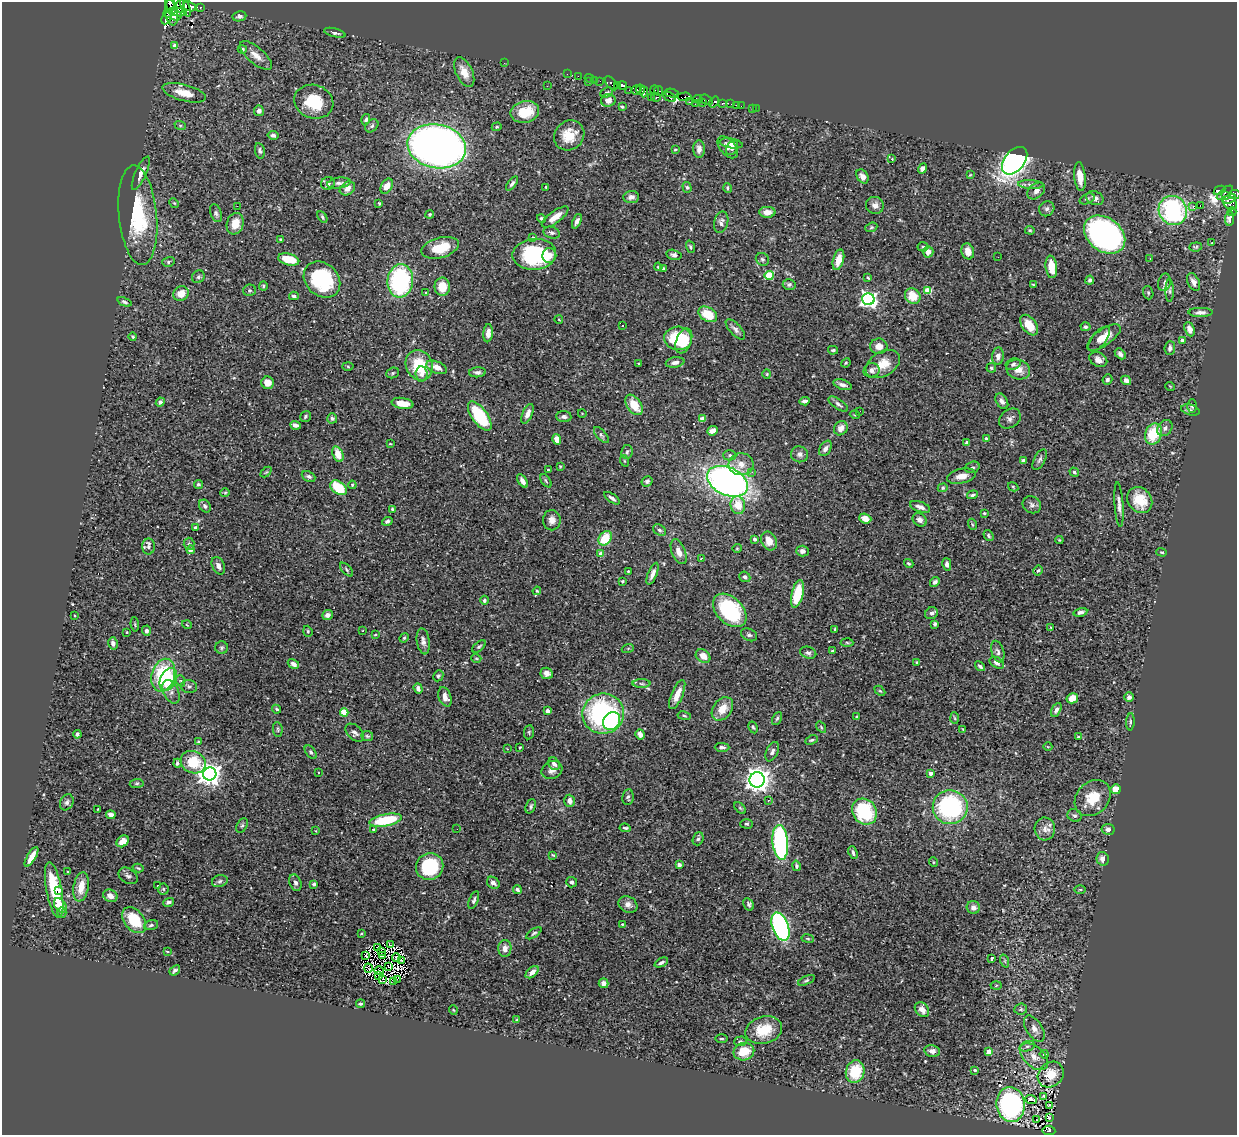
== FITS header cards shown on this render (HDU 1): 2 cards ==
NAXIS1  =                 1235
NAXIS2  =                 1133

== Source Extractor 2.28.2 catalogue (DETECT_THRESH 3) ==
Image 1235 x 1133 px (HDU 1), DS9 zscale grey, 1 PNG px = 1 image px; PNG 1239 x 1137 px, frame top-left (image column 1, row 1133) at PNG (2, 2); each listed source drawn as its Kron ellipse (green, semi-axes under 4 px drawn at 4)
Background 0.483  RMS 0.016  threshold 0.0482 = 3 sigma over >= 5 px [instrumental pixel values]
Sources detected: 525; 9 with non-positive FLUX_AUTO (blend fragments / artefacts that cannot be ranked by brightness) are neither listed nor drawn; of the other 516, the 500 brightest by FLUX_AUTO listed and drawn (16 fainter detections omitted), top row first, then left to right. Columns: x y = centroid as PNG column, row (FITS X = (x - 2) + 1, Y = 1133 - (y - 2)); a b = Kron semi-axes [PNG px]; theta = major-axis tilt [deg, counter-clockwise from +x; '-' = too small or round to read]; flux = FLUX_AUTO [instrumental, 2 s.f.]
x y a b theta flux
170 5 6 3 -64 550
180 6 7 4 81 1800
190 6 7 4 -17 2100
186 7 9 4 -70 2500
200 7 3 3 - 180
172 12 13 6 -83 1900
177 12 9 4 -7 1200
168 13 4 3 - 580
176 16 5 3 - 740
239 16 7 5 8 2.9
166 18 6 4 63 470
335 33 11 3 -15 3.2
175 46 4 4 - 9.1
242 49 4 4 - 2
256 55 20 8 -41 9.8
504 63 2 2 - 14
464 72 16 8 -64 13
567 74 2 2 - 7.3
578 76 2 2 - 7.1
589 78 4 2 - 7.9
595 81 3 3 - 38
600 81 2 2 - 3.6
588 82 3 2 - 92
611 83 8 4 -51 440
623 85 5 4 - 710
547 86 3 2 - 0.86
617 86 3 3 - 140
629 90 2 2 - 7.4
637 90 5 4 - 280
640 90 5 2 - 220
654 90 4 3 - 38
659 91 5 3 - 120
607 92 6 4 26 1.7
644 92 5 4 - 540
184 93 22 8 -15 16
671 93 7 3 -9 360
651 97 2 2 - 11
656 97 5 4 - 410
669 97 7 3 -27 490
684 97 7 4 5 780
698 99 5 4 - 43
608 100 7 6 - 7.3
706 100 6 4 -34 27
314 102 20 16 -19 35
689 102 3 2 - 160
714 102 6 3 53 590
703 103 3 2 - 2.6
722 103 4 3 - 98
695 104 2 2 - 8.2
731 104 3 2 - 7.2
736 105 2 2 - 7.1
741 106 2 2 - 10
622 107 4 3 - 1.3
753 108 3 2 - 3.1
756 108 2 2 - 4.6
259 111 5 5 - 3.7
525 112 14 10 12 32
366 120 6 4 73 2.3
180 125 6 4 -19 1.4
372 126 7 5 45 2.3
497 127 5 4 - 1.3
273 135 5 4 - 3
569 135 16 14 44 24
731 143 12 5 -10 3.9
437 146 29 22 -11 800
728 147 13 7 -50 4.1
732 148 8 5 59 2.7
699 149 8 6 -88 5
675 150 3 2 - 0.9
260 151 8 4 -79 2.4
892 159 3 2 - 3.3
1015 161 16 10 51 410
922 169 5 4 - 3.9
141 173 18 5 66 7.6
970 175 4 2 - 0.75
862 176 7 5 -58 4.8
1080 177 14 5 -84 13
328 183 7 6 - 3.5
339 183 12 5 7 4
512 183 8 4 53 2.6
1031 184 13 4 -3 3.4
387 186 8 5 62 8.4
546 187 3 3 - 1.4
687 187 5 4 - 1.9
347 188 8 6 33 6.7
728 188 5 3 - 1.7
1219 190 6 3 28 140
1036 191 10 7 40 4.5
1225 192 9 3 39 110
1234 195 6 4 8 500
1226 196 3 3 - 72
631 197 8 6 6 5.3
1095 198 9 6 -28 4.9
1087 199 8 5 23 2.2
1229 199 7 3 27 290
174 203 5 4 - 1.1
379 203 4 3 - 1.1
1230 203 8 6 -43 280
875 205 9 8 - 5.6
1200 205 2 2 - 1600
237 206 2 2 - 17
1193 207 3 2 - 6
1047 209 8 7 - 3.3
1173 210 15 14 - 160
767 212 8 5 -1 8.9
1232 212 4 3 - 17
216 213 9 5 -70 2.7
430 214 4 3 - 1.4
138 215 50 19 -84 73
322 217 6 4 -60 1.7
555 217 16 5 36 11
541 218 4 4 - 2.1
1229 219 7 4 81 9.1
577 221 8 4 67 4.2
721 222 11 7 77 4.3
235 224 11 8 72 15
871 227 6 4 22 1.6
1030 230 5 3 - 1.2
552 233 8 5 -17 3
1105 235 22 16 -37 270
533 238 4 4 - 1.3
280 239 3 3 - 0.92
1212 243 3 2 - 1
690 247 6 4 -72 1.7
923 247 5 5 - 1.5
1196 247 6 4 6 1.6
440 248 19 10 15 30
968 251 8 6 -72 9.8
928 252 5 5 - 7.4
534 254 22 15 5 110
549 255 7 7 - 7.2
674 255 8 5 -13 2.6
998 257 3 2 - 0.85
1150 258 3 3 - 1.1
289 259 11 5 -13 23
762 259 7 6 - 2.1
838 260 10 5 74 13
168 262 6 5 - 2.1
658 267 4 3 - 1
1051 267 11 5 -83 15
663 268 4 3 - 1.1
769 276 4 4 - 48
198 277 7 6 - 2.4
868 278 4 2 - 1.1
322 280 20 16 -43 84
1090 280 4 4 - 1.9
400 281 17 13 84 140
1164 282 9 6 76 3.3
1193 282 9 6 -65 5.5
789 284 6 5 - 2.2
1033 285 3 2 - 0.91
263 286 4 3 - 1.5
442 287 9 7 -87 19
249 290 6 5 - 1.8
928 290 4 4 - 31
1170 291 11 4 90 2.4
426 293 4 3 - 1.3
1148 293 7 5 -70 1.8
181 294 8 7 - 12
294 296 5 3 - 2.1
913 296 8 7 - 19
868 299 6 6 - 350
124 302 7 4 -22 2.4
1200 312 12 4 1 4.4
708 314 10 6 -31 26
559 320 4 3 - 0.8
623 325 3 2 - 1.1
1029 325 12 7 -53 14
1085 327 5 4 - 2.3
735 329 13 5 -47 4.1
1190 329 7 5 -68 7.6
488 333 9 5 84 8.9
133 337 4 3 - 1.2
1104 337 20 8 35 15
678 338 14 12 -7 50
1099 339 15 7 50 7.1
1182 340 4 4 - 2.4
684 341 13 7 68 22
879 346 9 7 -2 7.7
1170 348 7 5 85 3.4
833 350 5 4 - 1.8
1120 354 6 4 -47 3
998 356 9 6 83 5.6
1098 360 9 7 -25 5.4
675 362 9 5 9 4.8
846 363 5 4 - 1.1
639 364 3 2 - 0.93
883 364 18 12 31 18
1013 364 7 5 20 2.5
419 365 15 13 -63 41
348 367 5 3 - 1.1
437 367 11 6 -21 9.3
991 368 5 4 - 1.9
872 370 8 7 - 5.7
1018 370 12 9 -20 11
477 372 8 5 6 3.2
393 373 6 5 - 1.8
422 374 7 6 - 4.1
767 374 4 4 - 1.1
1107 379 5 5 - 2.5
1126 380 5 4 - 3.7
268 383 6 6 - 8.8
843 385 9 5 -17 4.2
1170 386 5 3 - 0.75
805 401 5 4 - 3.3
1002 401 8 5 -59 3.8
160 402 4 4 - 2.6
402 403 11 5 -9 13
838 404 11 5 -35 3.2
634 405 11 7 -56 20
1192 406 7 5 -90 1.6
1190 410 9 5 -14 2.5
860 411 2 2 - 0.73
582 413 4 3 - 0.71
528 414 10 5 67 5.1
855 415 5 3 - 0.92
480 416 17 7 -54 70
305 417 6 5 - 2
564 417 7 5 -3 2.8
332 418 5 5 - 1.9
703 419 4 4 - 15
1010 419 12 9 36 4.6
295 425 5 4 - 3.1
841 428 7 6 - 7.3
1165 428 8 6 52 4.1
712 431 5 4 - 6.2
1153 434 11 8 67 36
601 435 10 4 -48 2.3
557 439 5 4 - 10
986 439 3 3 - 3.1
967 443 3 3 - 7.9
390 444 4 2 - 0.93
825 448 8 5 58 4.2
627 452 7 6 - 2.3
338 454 8 5 -70 16
799 454 8 8 - 4
730 455 6 5 - 2.2
1040 459 11 5 62 2.9
625 461 6 3 -70 1.2
1023 461 4 3 - 6.3
741 464 12 11 - 11
560 466 4 3 - 0.86
972 467 7 5 19 2.5
548 470 3 2 - 0.91
266 472 6 4 43 1.2
752 472 3 2 - 2.5
1074 472 5 4 - 1.7
309 476 7 5 -25 2.6
961 476 15 7 12 10
522 481 7 4 -55 4.4
546 481 7 3 -55 1.5
647 481 6 5 - 2.4
728 481 21 14 -25 500
198 484 4 4 - 2.1
352 485 4 4 - 1.2
1013 487 5 4 - 1.2
339 488 9 6 -38 38
943 488 5 4 - 1.4
225 493 4 4 - 1.2
972 495 6 3 18 2.3
612 498 9 4 -35 3
1140 500 14 11 -50 23
738 505 9 7 -75 18
1032 505 9 8 - 3.9
1119 505 22 4 -86 5.5
205 506 7 5 -53 2.6
920 507 10 5 -18 6
393 509 4 3 - 1.9
984 513 3 3 - 1.3
865 518 6 5 - 7.2
552 520 10 8 89 7
920 520 8 6 -42 5.5
387 521 5 4 - 2.2
972 524 5 3 - 1.3
195 527 3 3 - 1.4
660 530 7 5 -39 2.6
988 536 6 4 -57 1.7
605 538 8 6 51 32
755 539 4 3 - 4.1
1059 540 4 4 - 0.98
769 541 10 7 -66 12
189 544 6 5 - 2.2
148 547 8 6 89 3.3
737 548 4 4 - 1.1
190 550 4 4 - 7
802 551 6 5 - 3.9
679 552 13 6 -68 8.9
1162 552 5 4 - 1.2
601 554 4 4 - 8.7
701 559 3 3 - 1.1
909 564 5 4 - 1.7
947 564 6 4 -78 4
218 566 9 6 -64 5.2
346 570 8 4 -46 1.8
1038 570 5 3 - 1.6
628 571 3 2 - 0.81
653 574 11 4 68 5.7
745 577 6 5 - 2.8
622 581 3 3 - 1.6
935 582 5 4 - 3.2
537 591 4 4 - 1.1
797 594 14 5 77 39
484 600 4 4 - 2.4
730 610 20 13 -45 100
1080 612 7 4 13 3.6
931 613 6 5 - 3.7
327 615 5 5 - 5.3
75 616 3 2 - 0.87
135 624 7 3 -84 1.2
935 624 4 3 - 1.8
187 625 5 3 - 0.85
1050 627 4 2 - 0.82
835 629 4 3 - 1.7
146 631 5 4 - 3.1
308 631 6 4 -71 1.6
363 631 2 2 - 0.76
127 632 4 3 - 0.87
375 635 3 3 - 0.95
749 635 8 6 -25 2.8
404 638 5 4 - 1.2
423 641 13 6 -82 5
847 642 6 4 -3 1.7
113 643 6 4 -77 3.7
479 646 8 4 42 2
221 648 6 6 - 1.9
628 648 6 4 19 1.3
833 651 3 3 - 1.5
998 652 11 6 -73 3.3
808 653 8 6 -16 2.9
703 656 8 6 -36 9
476 658 5 3 - 0.97
917 662 4 4 - 1.1
997 663 8 5 -32 4.4
293 664 6 4 -32 3.6
980 666 6 3 -40 2.1
547 673 6 5 - 5.1
163 675 17 11 75 66
438 676 6 4 63 2
168 679 12 8 64 41
181 681 6 3 -70 1.4
641 684 9 4 -1 2.6
189 687 8 6 -9 3.2
418 688 5 4 - 4.5
880 691 6 4 -44 1.3
171 692 12 7 -64 5.5
677 694 16 5 67 12
445 697 10 6 -71 6.9
1129 697 5 4 - 3.3
1072 698 6 5 - 15
277 709 5 3 - 1.5
722 709 13 9 52 13
1056 710 7 4 61 3.3
548 711 4 3 - 6.8
344 712 4 4 - 30
603 714 21 20 - 180
684 716 7 3 -9 1.4
857 717 3 3 - 1.4
777 718 7 4 62 2
955 718 6 4 -87 1.3
612 721 9 8 - 46
1130 722 8 3 86 1.7
753 727 6 4 -62 1.5
821 727 6 3 -55 1.1
278 730 7 4 -84 1.8
963 730 3 3 - 0.89
529 732 7 5 82 1.7
355 733 11 7 -43 4.2
77 734 4 3 - 2.7
640 734 5 4 - 6.7
367 736 6 5 - 1.6
1078 737 3 3 - 1.4
812 740 6 4 25 1.8
198 742 4 3 - 1.6
520 747 3 2 - 0.93
722 747 7 4 -1 3.2
1048 747 4 3 - 0.8
507 749 3 2 - 1.2
311 752 8 5 -53 2.1
772 752 10 6 65 3.5
193 762 13 11 -27 35
177 763 4 4 - 2.7
554 764 7 5 -56 4.9
552 770 11 8 27 5.6
319 772 2 2 - 1
930 773 4 3 - 7.1
210 774 7 6 - 860
757 780 7 7 - 1000
137 783 7 4 6 1.7
1116 789 5 5 - 12
628 797 8 5 83 2.6
1093 798 20 16 47 25
768 800 3 3 - 2.5
570 801 6 5 - 5.1
67 802 8 6 64 3.1
531 806 7 4 69 2.3
950 807 17 17 - 130
740 808 7 4 -45 1.3
98 809 3 2 - 0.76
864 812 14 11 -52 71
111 815 5 4 - 5
1074 815 7 6 - 2.8
386 820 17 6 11 56
746 824 6 4 -1 1.7
242 826 7 5 62 2
625 828 5 3 - 1.7
457 829 2 2 - 2.7
1045 829 11 10 - 7.7
1108 829 6 5 - 5.5
374 830 4 4 - 1.7
316 831 4 3 - 0.74
698 839 7 5 71 2.3
123 841 7 5 40 9.8
780 842 17 7 -85 160
853 853 7 3 -68 2.5
553 855 3 3 - 0.93
31 857 11 4 59 10
1103 859 7 6 - 5.4
933 862 5 3 - 0.91
679 865 4 4 - 3.4
796 866 5 4 - 2.3
430 867 14 13 - 72
138 868 5 3 - 1.3
68 872 3 2 - 0.89
128 876 10 7 -34 3.2
220 881 8 5 18 2.5
572 882 5 5 - 2.2
295 883 8 6 -69 3.4
493 883 7 5 -40 4.7
314 884 4 3 - 1.8
158 886 3 2 - 1.7
81 887 15 7 80 14
163 889 5 5 - 1.7
1080 889 5 3 - 1.2
54 890 28 8 -80 42
517 890 4 3 - 2.6
59 891 3 3 - 36
110 896 7 6 - 6.8
474 900 9 4 67 2.5
169 902 6 4 16 2.7
628 904 10 8 -31 5.7
749 904 6 5 - 2
60 905 8 5 -54 24
973 907 6 6 - 5.3
62 912 5 4 - 3.3
134 920 14 10 -51 36
622 924 3 2 - 1
151 925 7 4 16 2.3
780 927 15 8 -70 240
534 933 8 4 35 2
361 934 4 2 - 0.84
808 938 6 3 -9 1.2
390 945 3 2 - 0.75
377 947 4 2 - 1.1
505 948 8 6 88 6.8
167 952 3 3 - 1
382 952 3 2 - 0.94
365 955 4 2 - 1.2
383 956 4 2 - 1.5
396 957 4 2 - 2.5
992 959 3 3 - 34
402 961 3 2 - 1.6
1005 961 7 4 -72 1.9
661 963 7 3 26 2.9
388 966 3 2 - 1.3
368 968 4 2 - 0.94
175 970 6 3 38 1.9
379 971 4 2 - 0.76
532 972 8 4 41 6.4
379 975 4 2 - 1.3
382 979 3 2 - 2
397 979 2 2 - 1.1
806 980 9 4 23 2
393 981 3 2 - 32
604 983 5 5 - 3.6
996 986 5 3 - 1.2
361 1004 4 3 - 1.8
1021 1009 6 5 - 2.1
453 1010 4 3 - 0.89
922 1010 8 6 -47 6.6
516 1020 4 2 - 0.88
1034 1029 15 8 -57 7.6
764 1030 19 13 16 27
722 1039 6 3 0 1.2
740 1041 6 5 - 1.7
1027 1046 8 5 18 2.5
932 1051 8 5 -11 5
989 1051 4 4 - 13
744 1052 10 8 13 21
1044 1054 4 3 - 1.5
1034 1057 17 10 -42 11
975 1070 4 3 - 2.3
855 1072 11 9 75 35
1051 1075 14 12 43 16
1043 1096 3 3 - 1.4
1031 1099 6 3 -21 5.3
1011 1104 17 14 -83 200
1049 1105 4 2 - 0.95
1049 1118 3 2 - 0.71
1037 1120 3 2 - 2.6
1049 1130 6 5 - 48
At the frame edge (FLAGS 8, measured only in part): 1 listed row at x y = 1234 195
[16 fainter detections neither listed nor drawn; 9 non-positive-flux detections neither listed nor drawn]